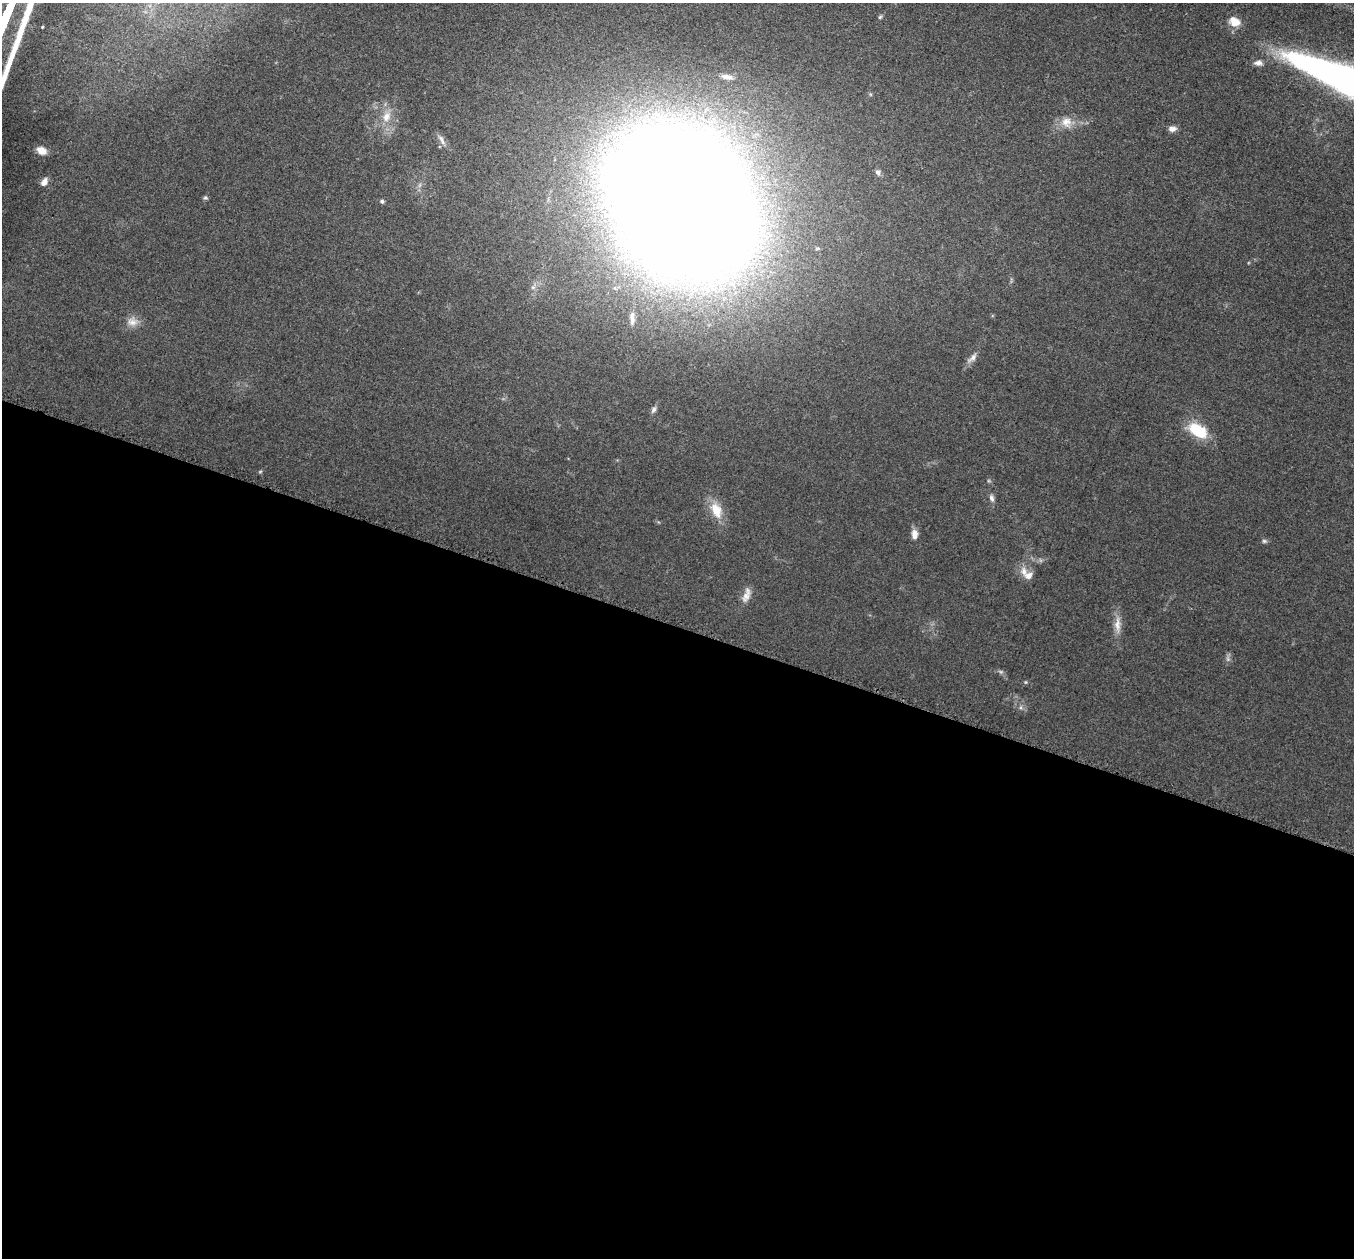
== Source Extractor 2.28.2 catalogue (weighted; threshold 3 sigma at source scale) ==
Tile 14 of 4 x 4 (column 2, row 4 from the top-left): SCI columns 1385-2736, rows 198-1453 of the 5457 x 5503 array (HDU 1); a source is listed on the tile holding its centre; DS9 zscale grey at full resolution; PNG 1356 x 1260 px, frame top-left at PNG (2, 3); no overlay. Shown black and unused: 50% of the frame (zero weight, under 3 of 5 exposures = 4% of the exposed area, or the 3 px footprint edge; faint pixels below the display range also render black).
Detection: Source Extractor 2.28.2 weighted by HDU 2 'WHT'; one run over the whole footprint, this tile lists its part. Background 0.054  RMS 0.006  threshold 0.0268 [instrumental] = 3 sigma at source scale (4.5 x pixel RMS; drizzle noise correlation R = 1.50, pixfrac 1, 0.05/0.05 arcsec/px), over >= 5 px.
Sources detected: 31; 2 too faint to see at this stretch — not listed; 1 inside a brighter listed object's ellipse — not listed separately; the other 28 listed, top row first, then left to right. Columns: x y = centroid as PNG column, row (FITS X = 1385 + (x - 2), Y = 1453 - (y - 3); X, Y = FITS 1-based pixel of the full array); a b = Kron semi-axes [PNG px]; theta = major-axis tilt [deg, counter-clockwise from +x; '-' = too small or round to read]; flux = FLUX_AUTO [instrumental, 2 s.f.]
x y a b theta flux
880 17 5 5 - 0.91
1234 22 12 9 -29 7.4
42 27 3 2 - 0.38
1258 63 11 7 2 2.7
727 77 14 5 -9 3.1
386 117 16 11 71 7.7
1066 122 15 14 - 7.1
1172 129 10 6 3 2.6
442 140 16 5 -65 2.7
41 150 10 7 -28 5.3
878 172 8 7 - 1.8
44 182 9 6 57 3.6
205 198 6 5 - 1
382 201 4 4 - 1.2
682 203 77 57 -55 5000
632 318 17 5 90 2.7
132 322 15 12 -5 5.3
972 358 17 7 43 3.4
653 410 9 6 58 1.8
1198 430 19 11 -31 25
992 498 10 6 -73 2.1
716 510 24 14 -67 11
915 534 13 8 -87 3.9
1264 541 7 5 -2 1.2
1024 571 14 9 -76 4.9
746 595 22 8 72 4.9
1117 624 23 8 -89 6.3
1026 682 5 4 - 0.67